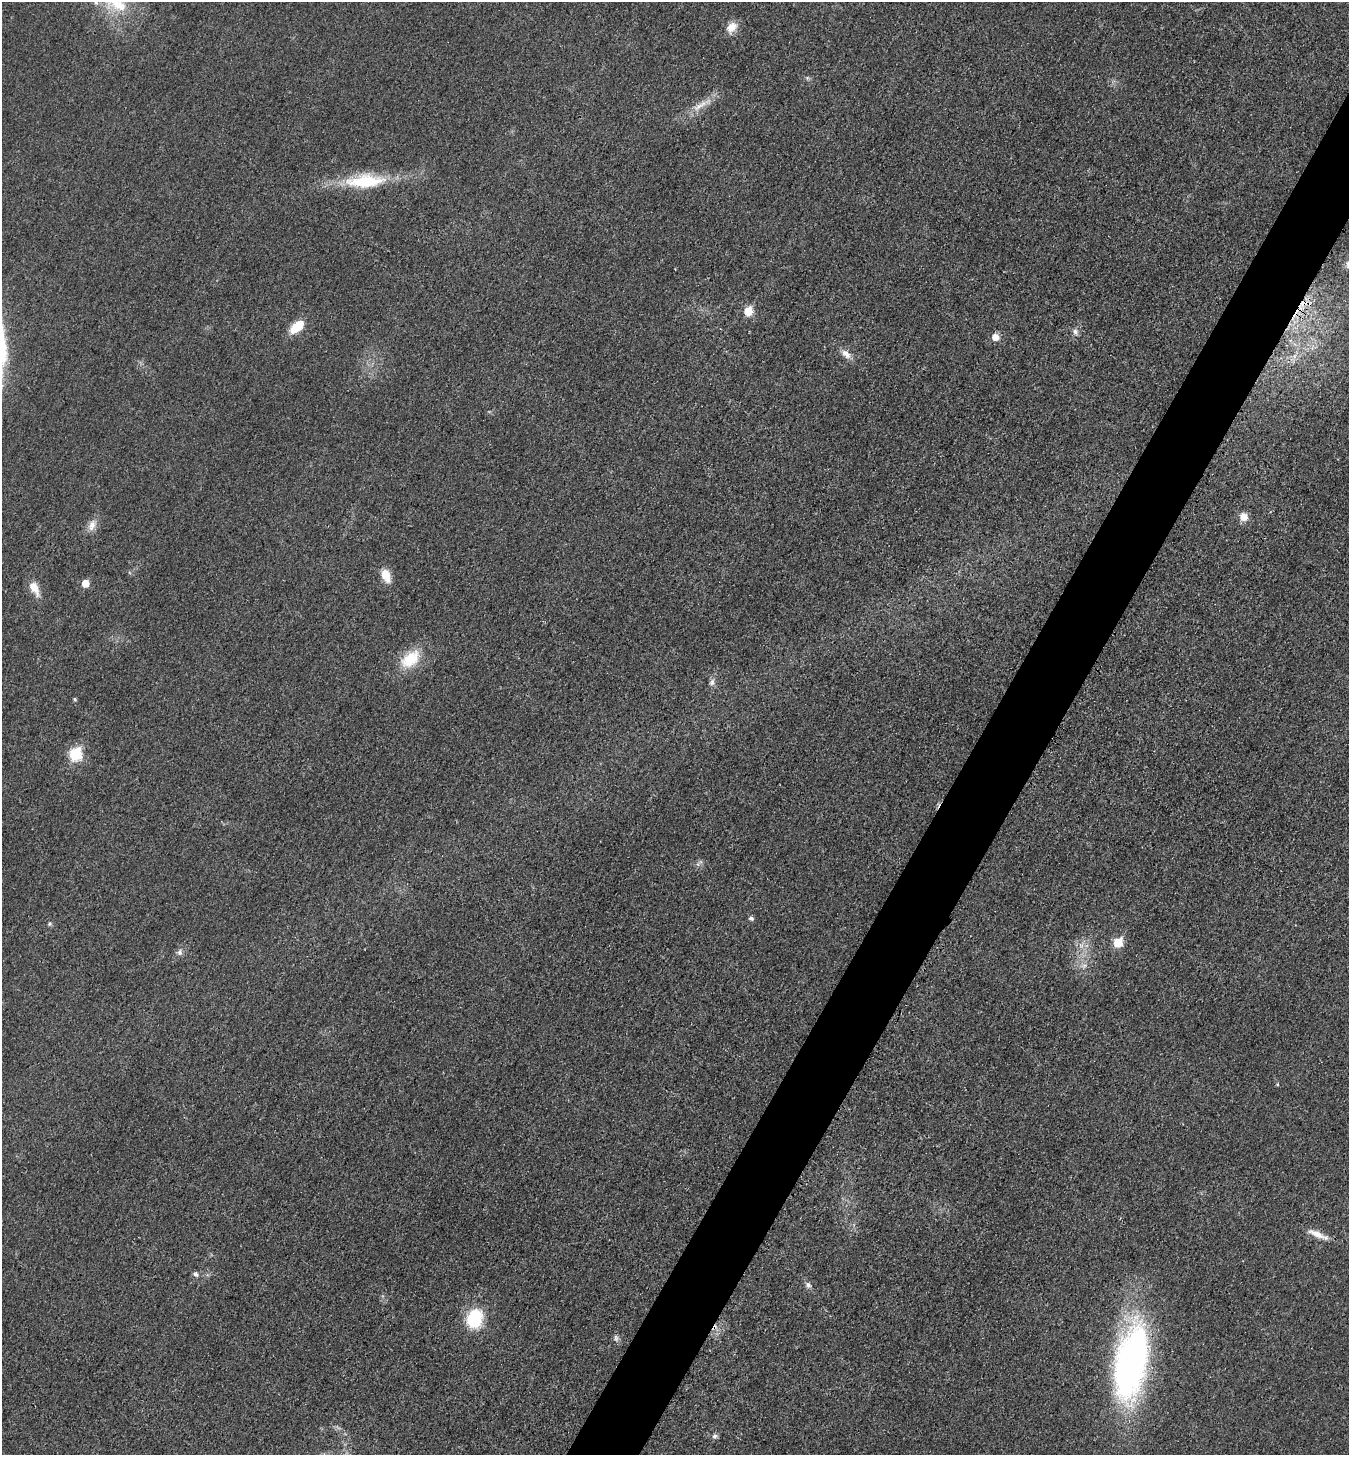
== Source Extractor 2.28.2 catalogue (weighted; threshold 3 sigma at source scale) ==
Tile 10 of 4 x 4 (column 2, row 3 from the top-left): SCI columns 1502-2848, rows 1467-2919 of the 5843 x 5836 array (HDU 1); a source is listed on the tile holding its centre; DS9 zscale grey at full resolution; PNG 1351 x 1457 px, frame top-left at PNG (2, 2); no overlay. Shown black and unused: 5% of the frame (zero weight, under 3 of 4 exposures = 1% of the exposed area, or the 3 px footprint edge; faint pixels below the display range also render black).
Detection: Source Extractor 2.28.2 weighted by HDU 2 'WHT'; one run over the whole footprint, this tile lists its part. Background 0.018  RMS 0.0053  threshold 0.0239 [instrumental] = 3 sigma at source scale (4.5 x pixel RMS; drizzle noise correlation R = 1.50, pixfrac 1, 0.05/0.05 arcsec/px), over >= 5 px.
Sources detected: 36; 1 inside a brighter listed object's ellipse — not listed separately; the other 35 listed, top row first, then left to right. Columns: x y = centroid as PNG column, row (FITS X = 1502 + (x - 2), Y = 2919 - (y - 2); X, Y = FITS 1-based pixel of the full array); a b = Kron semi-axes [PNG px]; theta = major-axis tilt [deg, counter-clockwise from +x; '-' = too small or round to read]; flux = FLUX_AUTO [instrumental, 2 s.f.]
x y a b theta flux
118 4 33 20 -36 25
731 27 16 11 46 5.5
807 78 6 4 72 0.7
702 105 39 6 32 7.5
365 181 48 16 4 32
1304 303 21 9 24 8.3
748 311 6 6 - 14
296 327 14 8 41 14
1075 332 9 6 -79 2
995 337 6 6 - 5.7
846 354 15 8 -43 3.8
1294 356 7 4 71 1.8
1244 517 10 9 - 4.7
92 525 17 9 74 4.4
386 575 17 9 -68 6.9
85 583 5 5 - 8.8
34 588 18 9 -61 7.1
410 659 28 17 39 17
712 682 10 7 72 2
75 699 5 4 - 0.66
75 754 7 6 - 46
751 918 5 5 - 1.5
50 924 6 5 - 0.91
1118 942 6 6 - 19
1081 945 8 5 -1 1.9
179 952 8 7 - 1.9
1084 966 7 6 - 1.7
1277 1084 5 4 - 0.61
1317 1234 27 7 -26 5.8
195 1274 6 5 - 1.8
808 1285 9 6 -53 1.8
474 1319 17 14 71 29
616 1338 10 5 -75 1.6
1131 1363 85 33 79 180
715 1436 7 5 16 1.4
Overlapping masked pixels (flux is a lower limit): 1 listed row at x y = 1304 303
Isophote crosses this tile's border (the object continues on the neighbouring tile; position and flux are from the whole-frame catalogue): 1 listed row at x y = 118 4